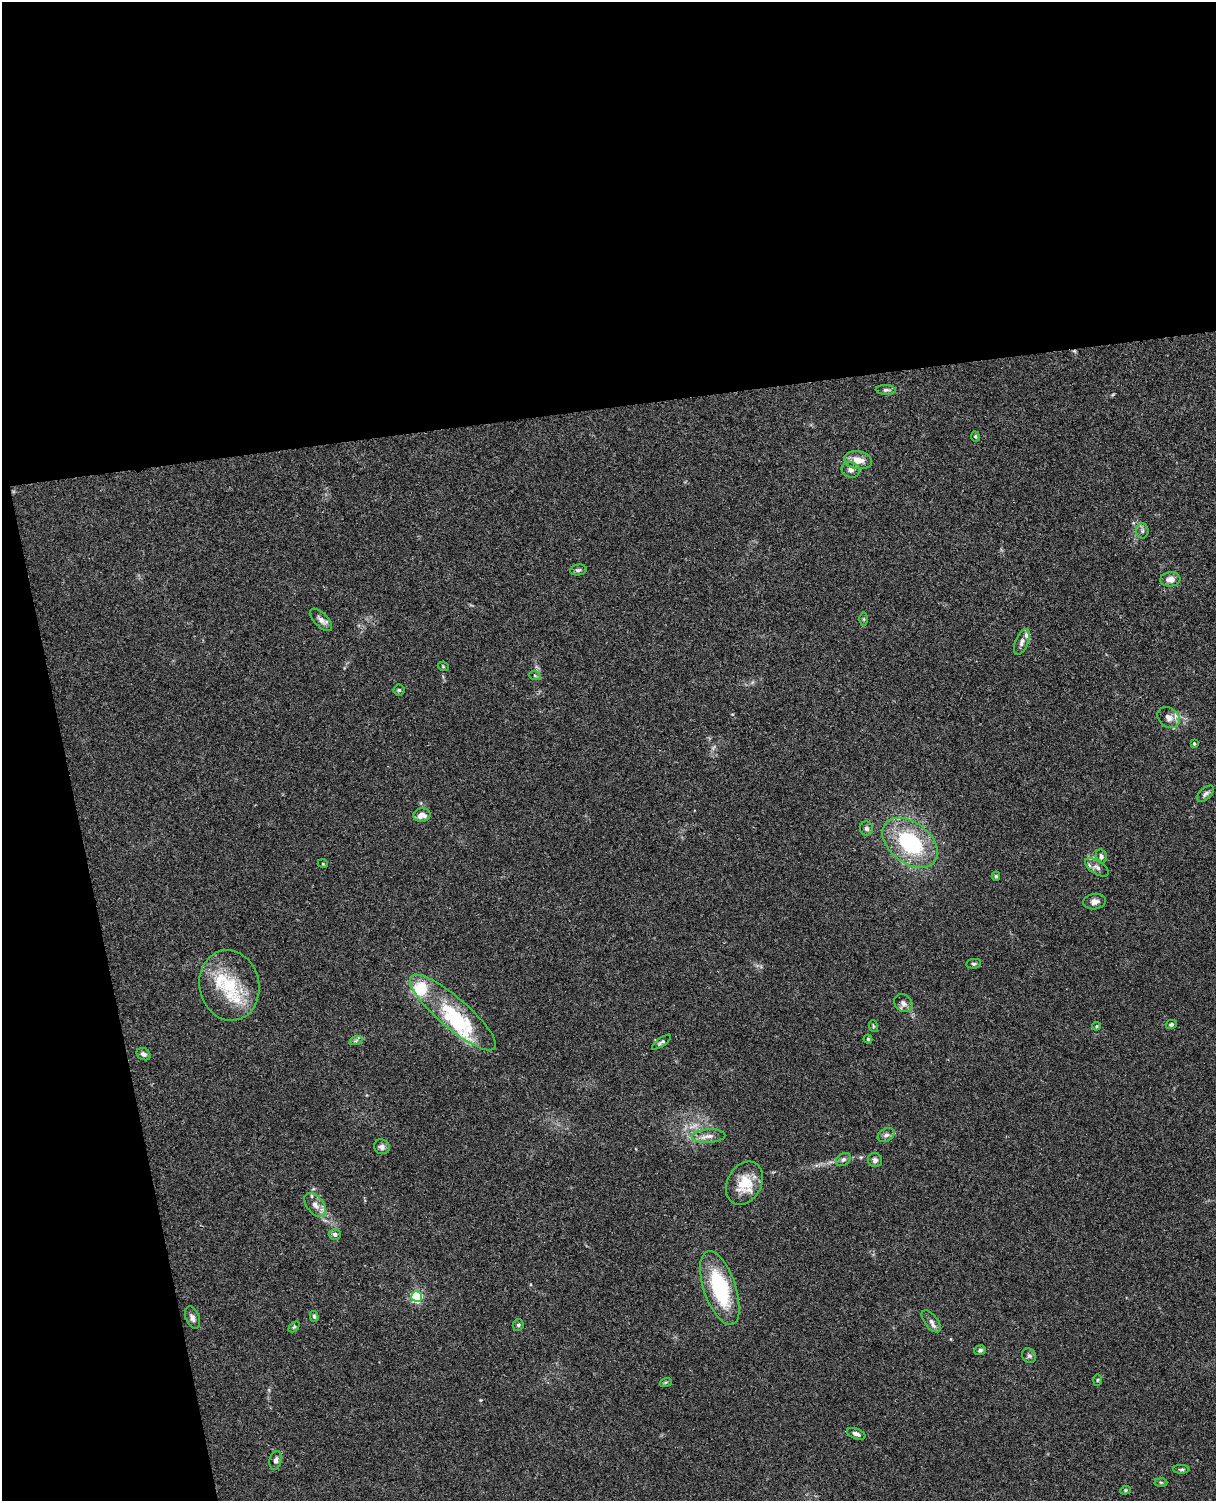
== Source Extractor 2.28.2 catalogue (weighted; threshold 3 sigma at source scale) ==
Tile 1 of 4 x 3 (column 1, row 1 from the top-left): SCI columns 58-1271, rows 3148-4646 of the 4968 x 4908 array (HDU 1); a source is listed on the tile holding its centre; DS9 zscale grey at full resolution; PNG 1218 x 1503 px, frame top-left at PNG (2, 2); each listed source drawn as its Kron ellipse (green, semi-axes under 4 px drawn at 4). Shown black and unused: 33% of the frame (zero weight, under 3 of 4 exposures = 5% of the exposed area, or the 3 px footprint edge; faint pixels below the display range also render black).
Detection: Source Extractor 2.28.2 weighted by HDU 2 'WHT'; one run over the whole footprint, this tile lists its part. Background 0.0381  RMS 0.0041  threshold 0.0187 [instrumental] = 3 sigma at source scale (4.5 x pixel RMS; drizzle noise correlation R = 1.50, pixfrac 1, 0.05/0.05 arcsec/px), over >= 5 px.
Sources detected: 67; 8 inside a brighter listed object's ellipse — not listed separately; the other 59 listed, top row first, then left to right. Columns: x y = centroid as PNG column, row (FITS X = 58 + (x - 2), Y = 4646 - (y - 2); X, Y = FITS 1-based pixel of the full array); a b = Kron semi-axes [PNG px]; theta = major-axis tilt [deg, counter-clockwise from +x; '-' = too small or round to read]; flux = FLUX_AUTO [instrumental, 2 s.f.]
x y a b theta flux
886 390 10 5 -2 1
975 436 5 4 - 0.54
858 460 14 9 -10 4.7
851 470 9 7 -19 1.8
1142 531 7 6 - 1.1
578 570 8 5 10 0.89
1170 579 10 7 5 3.1
864 619 6 4 90 0.51
321 620 14 6 -46 2
1022 642 14 6 68 1.9
443 666 5 3 - 0.37
535 676 6 3 -19 0.51
399 690 5 5 - 0.61
1169 717 12 9 -39 3.1
1194 743 4 3 - 0.65
1206 794 10 5 43 1.2
422 815 9 6 8 3.3
867 828 7 6 - 1.4
910 843 31 20 -38 40
1101 856 7 5 -75 1.1
323 864 5 3 - 0.33
1097 867 13 6 -33 2.1
996 876 4 4 - 0.61
1095 901 11 7 9 2
974 964 7 4 9 0.75
229 985 35 29 -78 22
903 1003 10 8 -44 2.1
453 1012 55 15 -41 21
1171 1024 5 4 - 0.85
873 1026 6 3 -72 0.45
1096 1026 4 3 - 0.45
868 1039 4 4 - 0.48
356 1040 7 4 20 0.75
661 1042 11 4 35 0.85
144 1054 7 5 -30 1.3
886 1135 9 6 27 1.4
708 1136 17 6 3 2.8
382 1147 8 7 - 1.7
843 1159 8 6 35 0.98
875 1160 7 7 - 1.4
744 1183 23 17 60 11
315 1205 14 8 -51 3.2
335 1234 6 5 - 1.2
720 1288 39 16 -71 32
417 1297 5 5 - 52
314 1316 5 4 - 0.65
192 1318 12 6 -68 1.7
931 1321 13 6 -52 1.7
518 1325 6 5 - 0.7
294 1327 6 4 44 0.52
980 1350 6 4 19 0.82
1029 1356 8 6 -54 0.97
1097 1380 6 4 88 0.53
666 1382 6 4 18 0.53
856 1434 10 5 -20 1.7
276 1460 9 6 78 1.4
1181 1469 8 4 -1 0.75
1161 1482 6 4 -2 0.53
1125 1490 5 4 - 0.53